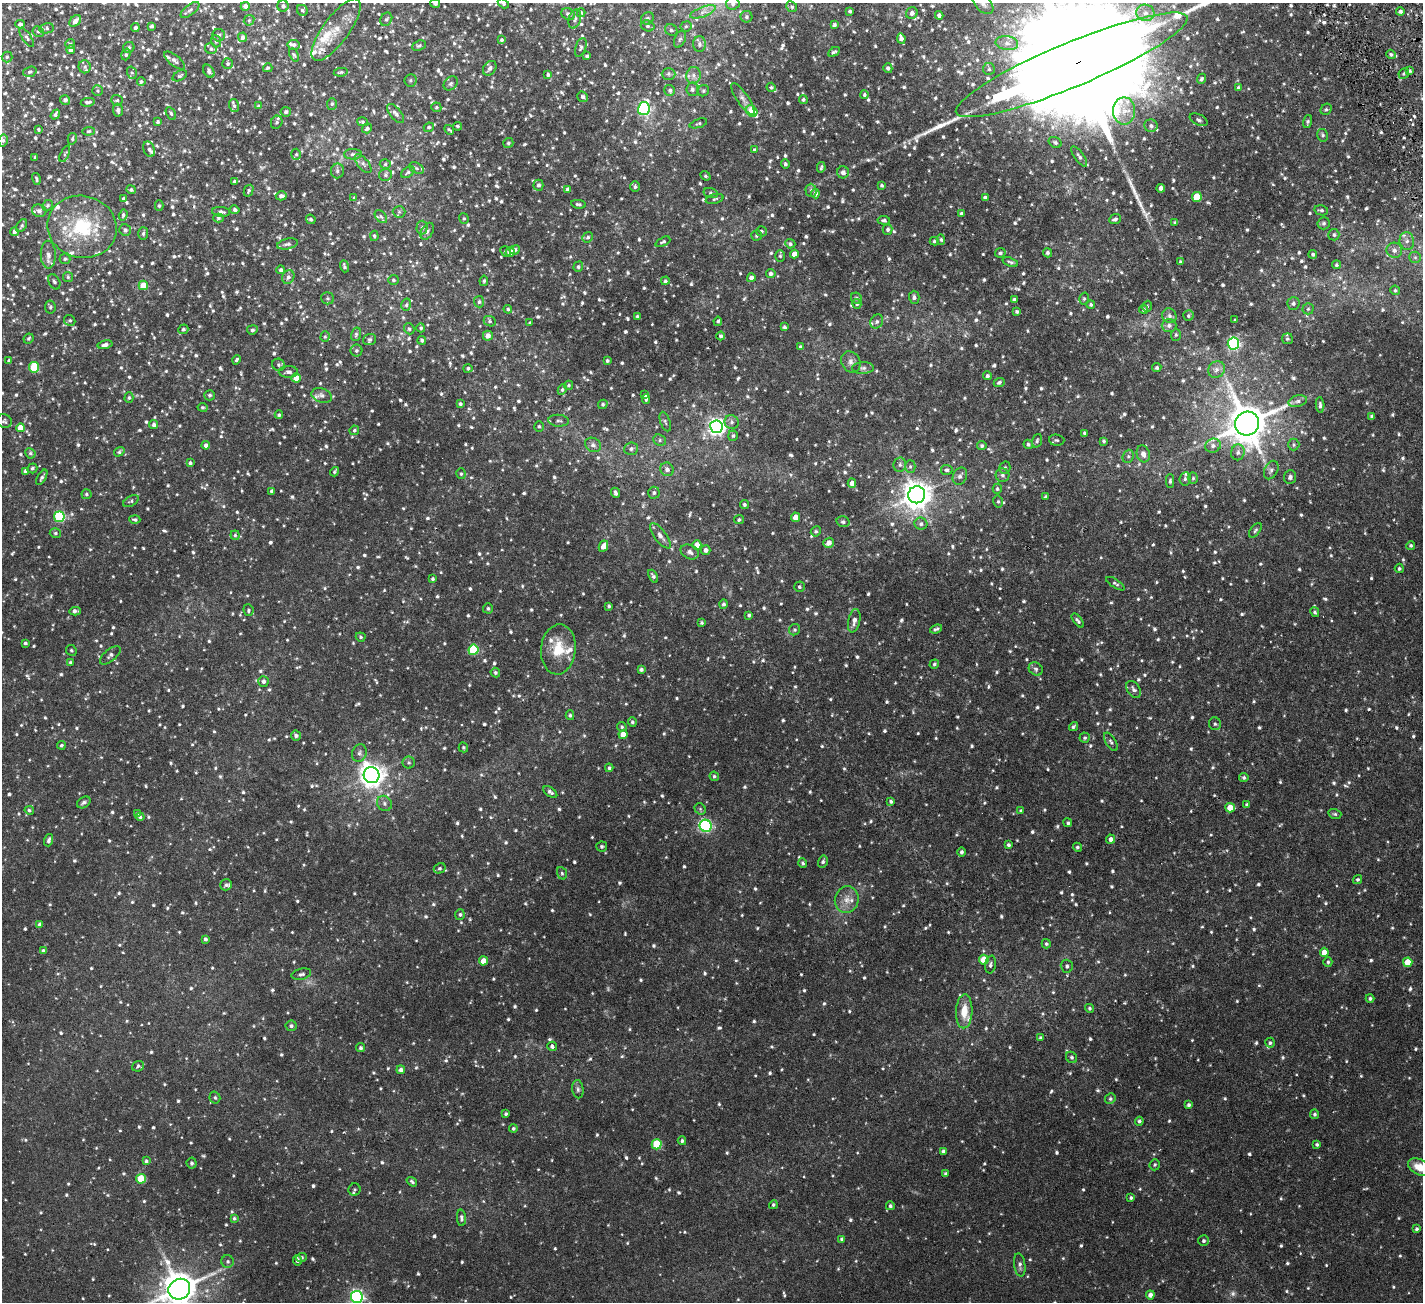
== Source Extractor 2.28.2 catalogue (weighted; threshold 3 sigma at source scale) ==
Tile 10 of 4 x 4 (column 2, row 3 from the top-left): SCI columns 1421-2841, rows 1589-2888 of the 5682 x 5642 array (HDU 1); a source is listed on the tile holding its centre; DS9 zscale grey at full resolution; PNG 1425 x 1304 px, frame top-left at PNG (2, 3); each listed source drawn as its Kron ellipse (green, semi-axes under 4 px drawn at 4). Shown black and unused: <1% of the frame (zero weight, under 3 of 6 exposures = <1% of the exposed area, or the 3 px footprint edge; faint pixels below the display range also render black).
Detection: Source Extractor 2.28.2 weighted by HDU 2 'WHT'; one run over the whole footprint, this tile lists its part. Background 0.0983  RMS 0.0076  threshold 0.031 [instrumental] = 3 sigma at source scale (4.09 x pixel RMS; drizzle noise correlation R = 1.36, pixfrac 0.8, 0.05/0.05 arcsec/px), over >= 5 px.
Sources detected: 1685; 8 too faint to see at this stretch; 3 long thin detections or spike segments (spike, bleed or trail) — neither listed nor drawn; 41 inside a brighter listed object's ellipse — not listed separately; of the other 1633, all 500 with FLUX_AUTO >= 0.954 (the completeness limit of this list) listed and drawn (1133 fainter detections not listed), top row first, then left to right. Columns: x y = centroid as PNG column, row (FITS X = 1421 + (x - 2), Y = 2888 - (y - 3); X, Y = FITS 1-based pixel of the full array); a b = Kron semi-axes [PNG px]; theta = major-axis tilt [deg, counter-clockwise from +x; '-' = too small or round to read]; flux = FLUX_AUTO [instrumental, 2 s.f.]
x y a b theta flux
435 3 5 3 - 1.2
503 3 6 4 -33 1.1
733 3 6 6 - 2.1
983 3 13 7 -47 3.2
245 6 4 4 - 3
283 6 5 5 - 2
792 7 6 5 - 1.1
190 10 11 5 37 1.7
302 10 6 5 - 1.3
850 11 3 3 - 1.1
703 12 13 5 20 2.9
1400 12 4 4 - 1.7
581 13 4 4 - 1.1
912 13 6 5 - 2
1145 13 9 8 - 3.8
568 14 7 5 -33 1.8
939 15 4 4 - 1.8
746 17 6 6 - 1.3
648 18 6 6 - 1.4
386 19 7 5 61 1.2
575 19 10 6 74 1.6
249 20 6 5 - 0.98
75 21 6 5 - 3.1
20 24 5 4 - 1.5
834 25 4 4 - 1.4
152 26 4 3 - 1.3
648 26 7 5 -16 1.4
686 26 5 5 - 1
135 27 4 4 - 1.4
46 28 7 5 10 1.1
336 30 37 13 54 14
671 30 6 5 - 1.3
38 31 6 5 - 1.3
219 35 6 6 - 1.2
27 37 11 4 -57 1.6
243 37 5 4 - 2
680 39 9 5 68 1.4
901 39 5 4 - 2
502 40 4 4 - 1.1
216 41 6 5 - 1
1007 43 11 7 -8 3.5
70 44 5 5 - 0.96
699 44 8 6 -89 1.8
294 45 6 5 - 2
419 46 7 4 21 1.1
581 47 10 5 71 1.3
129 48 6 5 - 1.4
211 49 6 5 - 1.3
71 50 4 4 - 2.2
834 52 6 3 29 1.2
126 54 6 4 72 1.2
1391 54 5 4 - 1.1
294 55 7 4 -65 1
587 56 3 3 - 1
7 57 5 5 - 1.1
175 60 12 5 -38 2.1
228 64 5 5 - 1.1
1072 65 125 22 23 58000
85 67 6 6 - 1.5
268 68 4 4 - 0.97
490 68 8 6 53 2.2
888 68 5 4 - 1.4
989 69 6 6 - 1.4
209 71 7 5 -54 1.9
1410 71 4 3 - 0.99
30 72 7 5 18 1.1
341 72 7 3 9 0.99
132 73 6 5 - 1.1
1404 73 5 5 - 0.98
668 74 7 6 - 1.3
548 75 4 4 - 1.1
693 75 8 7 - 2.6
180 76 8 5 27 1.2
1202 79 5 4 - 1.2
410 80 6 6 - 1.2
141 82 4 4 - 1.1
451 83 8 6 45 1.5
771 87 5 4 - 1
1238 88 4 4 - 1.2
692 89 6 6 - 1.7
670 90 5 5 - 1.4
97 91 5 5 - 1
703 91 6 5 - 1
864 95 4 4 - 1.1
582 97 5 5 - 1.5
743 99 18 6 -55 2.7
65 100 5 5 - 1.9
117 100 6 5 - 1.1
803 100 4 4 - 1
88 102 7 4 12 1.5
332 104 6 5 - 1.1
234 106 6 5 - 1.4
258 106 4 4 - 0.97
436 107 5 4 - 0.96
644 109 7 6 - 100
1326 109 6 5 - 1.1
118 110 6 5 - 1.7
752 111 6 5 - 30
1124 111 14 11 -90 7.2
286 112 5 4 - 1.3
171 113 7 4 -60 1.2
396 113 12 5 -50 2.2
55 114 5 4 - 1.5
1199 120 9 5 -26 1.6
158 122 4 3 - 1
277 122 7 5 65 1.4
362 122 5 4 - 0.96
1308 122 7 4 73 1.1
698 123 9 4 18 1.1
458 126 4 3 - 1.1
1151 126 7 6 - 1.5
429 127 5 4 - 1.1
367 128 5 4 - 1.5
38 129 4 3 - 1
449 130 5 3 - 1
89 131 6 4 4 0.96
1323 135 6 5 - 1.1
72 139 6 4 76 0.97
3 140 6 5 - 1.1
1055 142 7 5 -31 1.2
508 143 5 5 - 1
149 149 8 5 -67 1.6
754 150 4 4 - 1.2
65 154 9 3 66 1
296 154 5 5 - 1.1
353 154 9 5 -1 1.5
1079 156 12 4 -54 1.8
35 158 3 3 - 1.1
363 164 11 5 -50 1.9
385 164 5 5 - 0.97
785 164 5 4 - 1.1
821 167 5 3 - 1
416 168 8 5 -28 1.2
337 171 7 6 - 1.9
408 172 7 5 34 1.4
843 172 6 6 - 2.5
386 175 6 6 - 1.3
706 176 5 4 - 1.1
36 179 6 3 -76 0.98
234 181 3 3 - 1
538 185 5 5 - 1.5
882 185 4 3 - 1
635 187 5 5 - 1.1
1161 188 4 3 - 1.9
568 189 4 4 - 2.8
131 190 5 4 - 1.2
811 190 6 5 - 1.4
249 191 6 4 62 1.1
711 193 7 4 -15 1.3
815 194 4 4 - 2.2
281 196 5 4 - 1.8
1197 197 5 5 - 17
354 198 4 4 - 0.95
985 198 3 3 - 1.7
123 199 4 3 - 0.98
715 199 9 5 15 1.2
578 204 7 4 -11 1.2
48 205 6 5 - 1.2
159 206 5 4 - 1
235 210 4 3 - 1.4
1321 210 7 5 -13 1.3
39 211 7 6 - 2.4
221 212 9 4 -5 1.9
399 212 6 6 - 1.3
961 214 3 3 - 1.1
123 215 6 4 73 1.1
381 217 7 5 -49 1.1
218 218 5 4 - 1.1
464 218 5 4 - 0.98
311 219 5 3 - 1.1
1115 219 6 4 22 1.5
884 220 6 4 -7 1.4
1175 223 4 3 - 0.99
1324 223 6 6 - 1.4
22 226 7 4 58 1.1
82 227 35 31 -14 39
422 228 7 5 87 1.7
888 229 5 5 - 1.4
125 230 6 5 - 1.9
427 231 9 5 60 1.9
761 231 5 5 - 1
14 232 4 4 - 2.4
143 234 6 5 - 1.2
1334 235 6 5 - 1.3
374 236 5 4 - 1
756 236 5 5 - 1
588 237 5 5 - 1.3
941 239 5 4 - 1
934 241 4 3 - 0.97
1407 241 9 7 -81 2.9
663 242 8 4 27 1.2
287 244 10 5 13 1.7
790 244 5 4 - 1.3
515 250 5 4 - 1.4
1394 250 8 7 - 2.9
505 251 6 4 -50 0.96
510 252 5 4 - 4.5
1000 253 5 4 - 1.1
1047 253 4 4 - 1.3
794 254 4 4 - 4.2
1313 254 4 4 - 1.1
48 255 14 7 -89 3.3
780 256 5 5 - 0.99
1415 257 6 5 - 1.2
65 259 5 5 - 1.1
1010 262 8 3 -20 1.2
1180 262 3 3 - 0.99
1336 265 4 4 - 1.2
344 266 6 3 -71 1.1
578 267 5 4 - 1.2
281 270 4 4 - 1.4
771 274 5 4 - 1.7
68 277 5 5 - 1
288 277 7 6 - 1.9
751 278 4 4 - 2.9
393 280 5 5 - 1.1
484 281 5 4 - 1
665 281 4 4 - 1.1
54 282 8 5 -62 1.4
143 285 4 4 - 10
1395 290 5 4 - 1.1
914 297 6 5 - 1.5
327 298 6 6 - 1.2
856 298 6 5 - 1.1
1084 298 6 4 74 0.97
1014 300 4 3 - 1.7
479 302 5 5 - 1.2
1293 303 6 6 - 1.6
857 304 5 4 - 0.98
406 305 6 5 - 1.2
1091 305 4 4 - 1
1147 306 5 4 - 0.99
50 307 6 5 - 1.1
508 309 4 4 - 1
1144 309 4 4 - 1.2
1308 309 5 5 - 1.1
1017 312 4 4 - 1
637 316 3 3 - 0.97
1169 316 7 7 - 1.8
1188 316 5 5 - 1
1235 320 3 3 - 0.96
70 321 6 5 - 1.2
490 321 6 5 - 1
718 321 4 4 - 1.1
877 321 7 6 - 1.8
530 323 3 3 - 1
1169 325 7 6 - 2.1
784 327 4 3 - 1.2
421 328 4 4 - 0.97
183 329 5 4 - 1.2
409 329 6 5 - 1
252 330 5 4 - 1.2
356 334 7 5 75 1.2
1176 335 6 5 - 1
488 336 5 5 - 3.8
721 336 4 4 - 1.4
325 337 5 4 - 0.98
29 338 5 4 - 1.1
1287 339 5 5 - 1.1
370 340 7 5 19 1.1
422 340 4 4 - 1.1
1233 344 6 5 - 110
105 345 7 4 12 2.3
800 347 4 3 - 1
356 351 6 6 - 1.2
9 360 3 3 - 0.96
236 360 5 3 - 1.1
607 361 3 3 - 1
851 362 11 9 -59 2.8
278 365 6 6 - 1.2
34 367 5 5 - 29
468 368 4 4 - 1.2
863 368 11 6 1 1.9
1157 368 5 4 - 1.2
1216 369 9 7 49 2.8
288 372 9 5 1 2.3
987 376 4 4 - 1.3
296 378 4 4 - 5.9
999 382 5 4 - 1.2
568 385 4 4 - 1
562 390 5 4 - 1
210 395 5 5 - 1.2
322 395 10 7 -19 2.4
645 395 4 3 - 1.1
129 398 5 4 - 1.1
646 399 5 3 - 0.98
1298 401 9 5 16 1.7
460 404 4 3 - 1.1
603 404 5 4 - 1
1320 405 8 4 -86 1.5
203 407 5 4 - 1
279 415 4 4 - 1.1
1372 416 3 3 - 0.97
4 421 8 7 - 1.3
558 421 10 6 -4 1.8
665 422 10 5 -71 1.4
732 422 7 6 - 1.7
1247 423 12 12 - 1900
154 425 4 4 - 1.7
539 426 5 4 - 0.99
716 427 6 6 - 230
20 428 4 4 - 9
354 430 5 4 - 1
1084 433 4 3 - 1.1
733 436 5 5 - 1.1
660 440 6 5 - 1.3
1057 440 7 5 -4 1.1
1037 441 7 5 73 1
1104 441 4 3 - 1
1028 444 5 4 - 1.1
206 445 4 4 - 2.1
593 445 8 6 -31 2
1294 445 6 5 - 1.2
982 446 5 4 - 1.3
1213 446 8 7 - 2.2
631 449 7 6 - 1.9
119 452 5 4 - 1.1
1238 452 8 7 - 1.9
30 453 5 5 - 1
1143 454 9 6 -72 3.2
1128 456 7 5 70 1.2
190 463 4 4 - 1.3
900 465 7 6 - 1.6
910 466 6 5 - 1.2
32 468 5 5 - 1.1
1005 468 6 5 - 1.1
667 469 7 6 - 2.3
947 470 6 5 - 1.3
1271 470 10 6 63 2.1
25 471 4 3 - 1.6
335 472 5 3 - 1.1
461 474 5 4 - 0.97
1002 475 7 6 - 1.6
960 476 9 7 63 2.3
42 477 8 3 60 1.5
1290 477 7 6 - 1.7
1193 478 5 5 - 0.96
1185 479 7 6 - 1.3
1170 481 7 4 89 1.1
852 483 4 4 - 3.8
997 489 5 4 - 1
272 491 4 3 - 1.6
615 493 5 3 - 1.6
654 493 6 5 - 1.4
86 494 5 5 - 1.1
917 495 8 8 - 730
1045 497 3 3 - 1.1
131 501 8 5 30 1.1
998 501 6 5 - 1
744 504 4 4 - 1.1
59 517 5 5 - 57
795 517 4 4 - 5.5
135 520 5 4 - 1.2
739 520 5 4 - 0.96
843 522 6 5 - 1.3
921 524 6 6 - 1.6
1255 530 8 4 53 1.2
816 531 5 5 - 1
55 533 6 4 -14 1
235 535 4 4 - 1.1
660 536 15 6 -54 3.4
829 543 5 4 - 3.5
697 545 4 4 - 5.4
1411 545 4 4 - 0.99
603 546 6 4 63 4.3
706 550 5 4 - 2.3
690 552 9 7 -27 2.5
1399 568 4 4 - 1.1
653 576 7 4 -61 1.5
433 579 4 4 - 1.1
1115 584 11 4 -32 1.3
799 587 5 5 - 1.1
723 604 4 4 - 1.2
609 606 4 3 - 1.1
488 608 5 5 - 1.1
248 610 6 5 - 1
75 611 6 3 4 2
1315 612 5 4 - 1
749 615 3 3 - 1.1
1078 620 8 4 -51 1.4
854 621 12 6 77 3.5
701 623 4 4 - 0.98
936 629 6 3 19 1.4
794 630 6 5 - 1.1
361 637 5 4 - 1.1
25 643 4 3 - 1
558 649 25 17 85 16
71 650 5 5 - 1.1
473 650 5 5 - 34
110 655 12 6 40 2
70 662 4 4 - 1.1
934 664 5 4 - 1
641 669 4 4 - 1.5
1036 669 7 6 - 1.4
495 673 5 4 - 1.2
263 681 5 5 - 1.9
1133 689 9 6 -57 2.1
570 715 5 3 - 1.1
632 722 4 4 - 1.1
1215 724 6 6 - 1.3
622 727 5 4 - 0.99
1073 727 5 3 - 1
623 734 4 4 - 5.4
296 735 5 5 - 1.9
1085 738 5 5 - 1.1
1111 742 10 5 -58 1.4
61 745 4 4 - 1
463 747 5 4 - 0.97
359 753 9 7 71 2.1
409 763 6 6 - 1.3
609 768 4 3 - 0.97
372 775 8 7 - 510
714 776 5 4 - 1.2
1244 778 4 4 - 1.1
550 792 8 4 -34 1.6
891 801 4 3 - 1.1
84 802 7 5 32 1.4
384 803 8 7 - 2.1
1247 804 3 3 - 0.99
1230 808 5 4 - 7.9
700 809 6 5 - 1
29 810 5 4 - 1
1021 811 4 4 - 0.99
137 814 4 4 - 1.1
1335 814 6 5 - 1.1
140 817 4 4 - 0.95
1068 823 5 4 - 1
706 826 6 6 - 100
1111 839 4 4 - 2.3
49 840 6 3 73 1.5
1008 845 3 3 - 1.1
602 847 5 5 - 1.3
1077 847 4 4 - 1.1
962 852 4 4 - 1.2
823 861 6 5 - 1.3
803 863 5 4 - 0.98
440 868 6 5 - 0.98
562 873 6 5 - 1.1
1358 879 5 4 - 1
226 885 6 5 - 1.2
847 900 13 12 - 6
460 915 5 5 - 1
40 925 4 4 - 2.3
205 939 4 3 - 1.3
1046 944 4 4 - 1.1
43 951 4 4 - 1.4
1324 952 5 4 - 5
984 960 5 5 - 12
483 961 4 4 - 6.2
1328 962 5 4 - 1.1
1408 962 5 4 - 9.3
991 965 9 5 80 1.7
1067 966 6 6 - 1.4
301 974 10 5 13 1.8
1370 998 4 4 - 1.1
1089 1008 4 4 - 1
964 1011 17 8 88 9.7
291 1026 5 5 - 1.4
1040 1038 4 3 - 1.2
1270 1043 5 4 - 1.1
552 1046 4 4 - 1.5
360 1048 4 4 - 1.2
1071 1057 6 5 - 1.2
138 1066 6 5 - 1.1
401 1070 4 4 - 2.3
578 1089 9 5 -83 1.5
215 1098 6 5 - 1.2
1110 1099 5 5 - 1.3
1189 1105 4 4 - 1.3
506 1114 3 3 - 0.99
1315 1114 5 4 - 1.2
1139 1121 4 4 - 1.4
513 1128 4 4 - 1
682 1141 4 4 - 1.2
657 1144 5 5 - 27
1317 1144 4 4 - 1.1
943 1151 4 3 - 1.2
146 1161 4 4 - 0.99
192 1163 5 5 - 1.4
1155 1165 6 5 - 0.99
1420 1167 12 7 -26 9.1
945 1174 4 3 - 1.1
141 1179 5 5 - 22
412 1182 5 3 - 1.1
355 1190 6 6 - 1.1
1131 1198 3 3 - 1
773 1205 4 4 - 0.97
890 1206 4 4 - 1.2
234 1218 4 4 - 1.1
461 1218 8 4 -86 1.7
1416 1229 4 4 - 1.1
842 1239 4 4 - 1.1
1203 1241 5 5 - 1.3
302 1257 5 4 - 1.2
297 1260 5 3 - 1.7
228 1261 6 6 - 1.4
1020 1265 12 5 -83 2.1
179 1289 11 10 - 1400
1150 1295 4 4 - 2.7
357 1297 6 6 - 130
Overlapping masked pixels (flux is a lower limit): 1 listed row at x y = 1072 65
Isophote crosses this tile's border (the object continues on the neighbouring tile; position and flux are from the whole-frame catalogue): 9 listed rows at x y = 435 3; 503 3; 733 3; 983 3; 336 30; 1072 65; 1420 1167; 179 1289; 357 1297